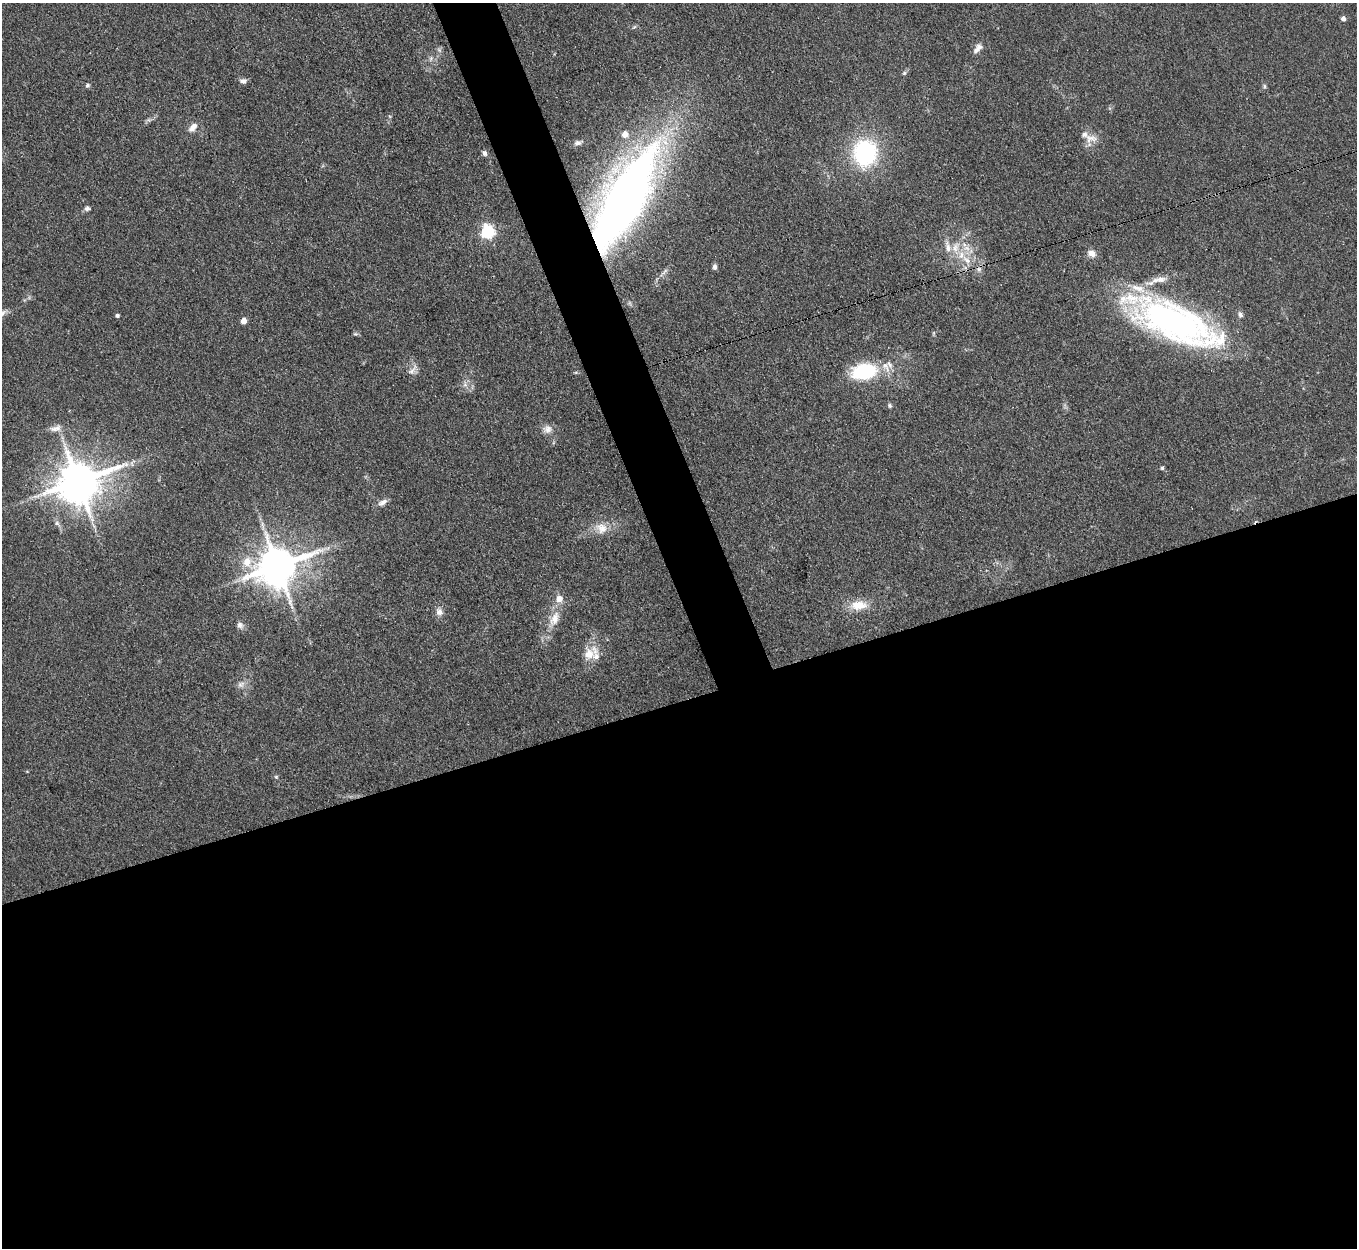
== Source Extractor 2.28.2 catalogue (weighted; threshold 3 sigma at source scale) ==
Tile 15 of 4 x 4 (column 3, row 4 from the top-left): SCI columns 2714-4068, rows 277-1522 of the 5427 x 5413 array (HDU 1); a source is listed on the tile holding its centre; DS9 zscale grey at full resolution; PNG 1359 x 1250 px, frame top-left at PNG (2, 3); no overlay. Shown black and unused: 47% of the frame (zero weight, under 3 of 4 exposures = <1% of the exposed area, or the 3 px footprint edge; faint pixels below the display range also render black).
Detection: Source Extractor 2.28.2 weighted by HDU 2 'WHT'; one run over the whole footprint, this tile lists its part. Background 0.107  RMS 0.0065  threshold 0.0295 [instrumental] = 3 sigma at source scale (4.5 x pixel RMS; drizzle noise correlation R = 1.50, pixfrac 1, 0.05/0.05 arcsec/px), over >= 5 px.
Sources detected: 61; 1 inside a brighter object's white glare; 1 cosmic-ray / hot-pixel residue — not listed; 8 inside a brighter listed object's ellipse — not listed separately; the other 51 listed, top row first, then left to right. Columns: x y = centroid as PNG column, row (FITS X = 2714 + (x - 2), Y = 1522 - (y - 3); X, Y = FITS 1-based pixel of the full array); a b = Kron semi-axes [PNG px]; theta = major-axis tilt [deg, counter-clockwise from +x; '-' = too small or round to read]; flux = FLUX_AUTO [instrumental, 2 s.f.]
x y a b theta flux
1343 19 5 4 - 3.1
978 48 15 8 50 4
439 50 7 6 - 1.6
431 59 8 5 71 1.7
904 73 6 5 - 1.1
243 81 10 6 0 2.3
87 85 6 5 - 1.4
1264 86 6 4 -88 1
193 127 15 8 49 4.7
625 134 10 9 - 5.1
1091 138 18 11 -3 6.7
577 143 9 6 5 2.5
484 153 7 6 - 2
865 153 26 23 89 72
626 197 95 31 62 600
87 208 7 6 - 1.8
487 232 6 6 - 130
956 248 20 11 80 11
967 248 13 8 -21 5.8
1092 253 10 8 -30 5
967 260 15 8 -41 7
715 267 7 5 -87 2.2
664 272 18 4 45 2.9
1160 279 16 8 4 6
1240 314 9 6 -65 2.1
117 316 4 4 - 1.7
244 321 5 4 - 8.2
1172 321 102 33 -26 250
355 334 7 5 -18 1.1
886 367 19 9 -62 6.7
412 370 17 7 47 3.6
864 371 21 12 11 58
576 372 6 4 19 0.79
465 384 9 6 -89 2.7
890 406 6 5 - 1.3
56 428 18 8 11 4.7
547 429 12 11 - 4.7
132 464 7 4 -71 1.2
1162 468 5 4 - 0.92
78 481 13 11 41 2200
383 502 14 7 30 3.6
57 523 6 6 - 1.7
602 528 17 16 - 9.8
277 566 13 11 15 2200
859 605 23 12 3 12
439 612 10 8 -66 3.9
554 619 24 12 66 11
240 625 10 8 -57 2.9
589 654 19 16 78 11
241 684 11 8 23 3.4
276 777 5 5 - 0.9
Overlapping masked pixels (flux is a lower limit): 2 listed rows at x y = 626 197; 1172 321